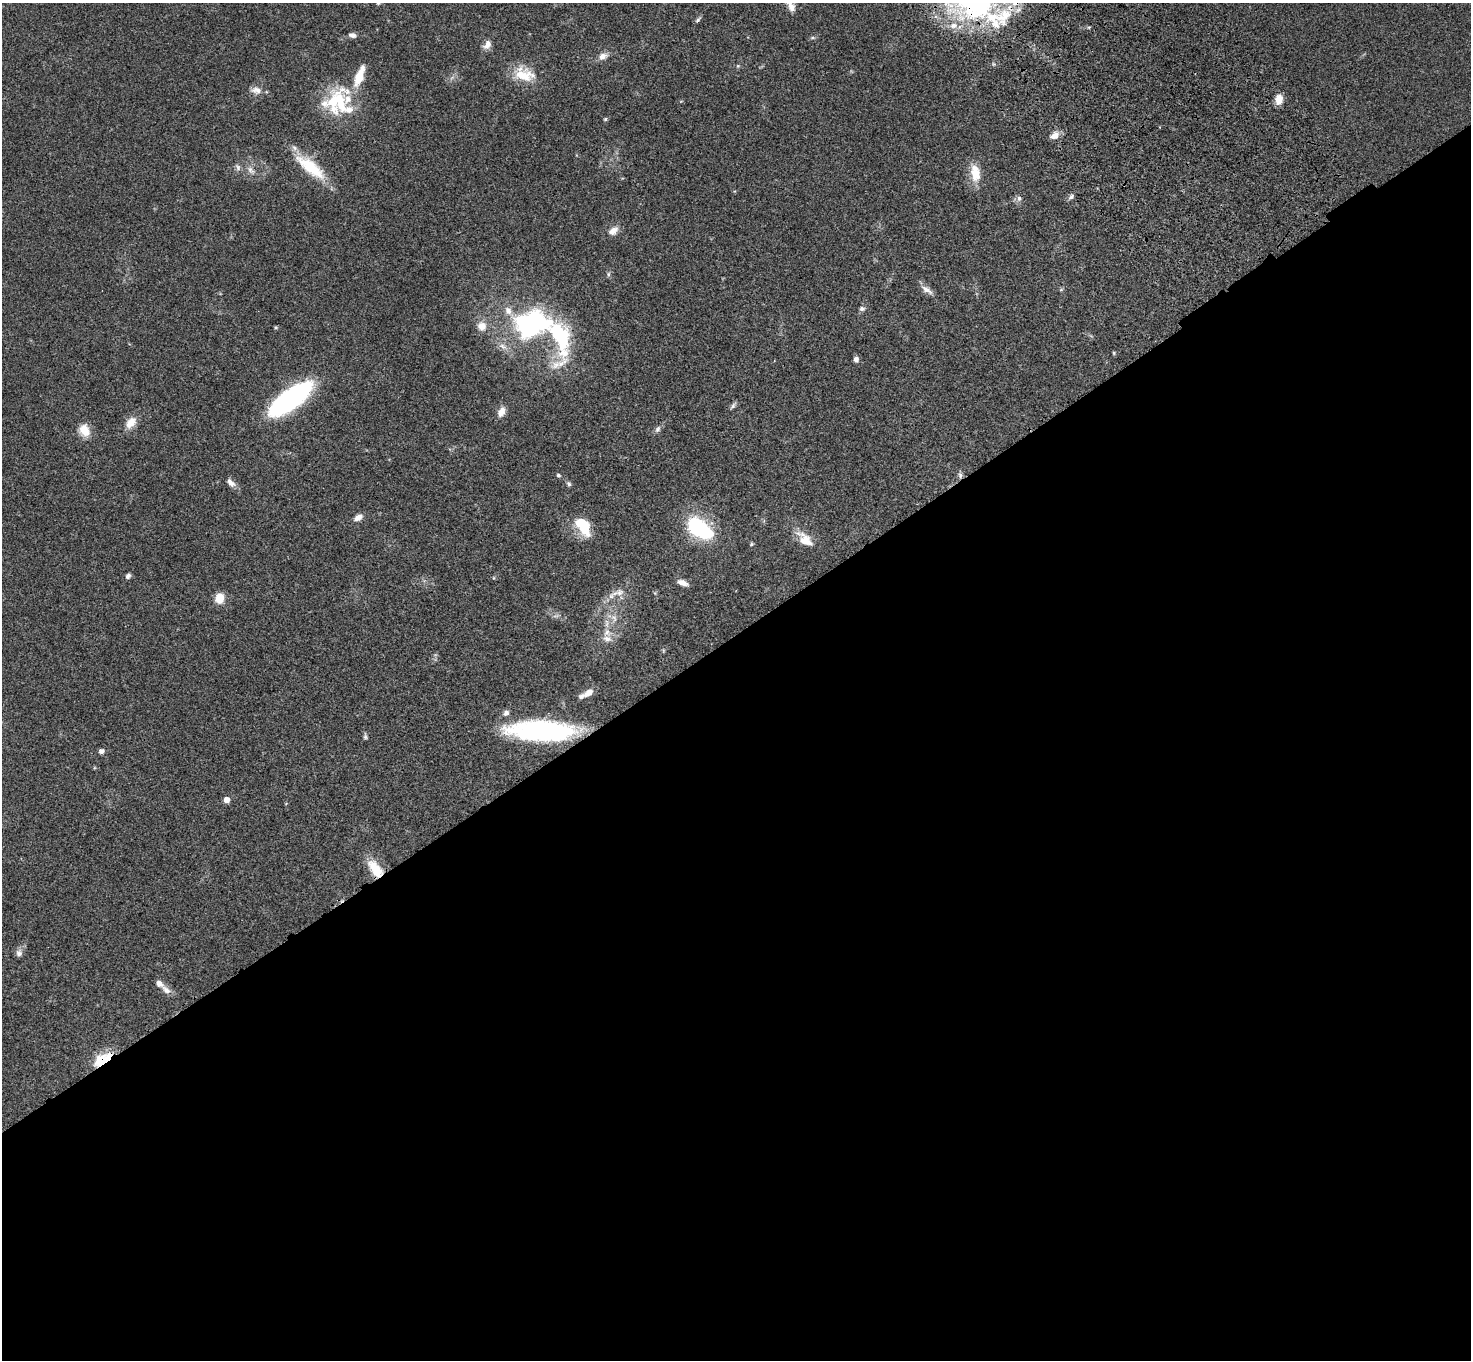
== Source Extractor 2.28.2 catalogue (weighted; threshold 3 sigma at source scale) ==
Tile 15 of 4 x 4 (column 3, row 4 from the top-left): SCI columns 3042-4510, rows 378-1735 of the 6081 x 6045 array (HDU 1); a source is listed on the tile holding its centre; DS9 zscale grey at full resolution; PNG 1473 x 1362 px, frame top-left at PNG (2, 3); no overlay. Shown black and unused: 54% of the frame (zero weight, under 3 of 4 exposures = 6% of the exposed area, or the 3 px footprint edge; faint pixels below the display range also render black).
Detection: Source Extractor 2.28.2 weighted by HDU 2 'WHT'; one run over the whole footprint, this tile lists its part. Background 0.0477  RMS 0.0052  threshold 0.0235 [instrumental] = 3 sigma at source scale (4.5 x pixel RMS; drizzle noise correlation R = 1.50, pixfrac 1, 0.05/0.05 arcsec/px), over >= 5 px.
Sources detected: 78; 1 too faint to see at this stretch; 2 inside a brighter object's white glare — not listed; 13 inside a brighter listed object's ellipse — not listed separately; the other 62 listed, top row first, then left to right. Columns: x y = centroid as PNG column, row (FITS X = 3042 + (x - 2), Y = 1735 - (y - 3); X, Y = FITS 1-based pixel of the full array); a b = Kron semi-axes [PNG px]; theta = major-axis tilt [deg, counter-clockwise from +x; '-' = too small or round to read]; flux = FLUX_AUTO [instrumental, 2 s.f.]
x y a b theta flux
378 3 6 5 - 0.87
790 5 19 8 -67 4.9
998 18 46 28 18 35
698 19 10 4 45 1
953 25 11 9 6 4.4
1089 27 5 3 - 0.55
352 35 10 6 -14 1.9
812 38 7 4 0 0.81
487 44 13 8 58 3.4
603 56 12 8 26 3.4
524 74 29 18 -16 14
256 90 15 10 -9 3.6
336 99 45 22 46 29
1279 99 11 8 86 5.4
605 119 5 5 - 0.68
1054 136 11 8 30 3.9
238 167 11 6 -63 1.7
310 167 42 14 -39 22
251 170 13 8 -50 2.9
975 173 24 12 -81 9.7
1071 197 9 6 39 1.5
1019 198 8 6 -90 1.7
613 231 14 10 38 3.9
608 274 7 4 89 0.9
927 290 18 7 -34 3.3
1061 290 6 4 2 0.66
862 309 7 6 - 1.6
276 327 6 4 0 0.6
559 335 118 49 -32 94
1114 353 5 4 - 0.53
856 359 6 6 - 2
290 399 45 16 37 96
733 405 12 4 52 1.2
501 412 14 8 60 3.7
131 422 17 11 48 6
658 429 10 6 53 1.6
84 430 16 13 -67 7
558 475 5 5 - 0.85
960 475 9 5 -81 1.4
231 483 14 8 -43 2.9
569 484 6 5 - 1.1
358 518 10 6 29 3.3
580 522 14 11 -62 14
699 528 25 14 -37 49
805 539 26 13 -43 8.7
751 544 5 4 - 0.65
128 576 7 5 54 1.4
682 583 13 6 -21 3.3
619 593 12 10 17 3.7
219 598 10 8 77 8.2
614 618 13 8 -77 3.9
607 633 13 11 -46 4.9
589 692 13 8 34 3.8
506 713 9 7 44 2
542 731 65 19 -2 90
365 736 8 5 -82 0.98
101 751 5 5 - 2.3
227 800 5 5 - 5
375 869 24 12 -53 12
19 953 10 8 82 2.1
166 990 15 8 -38 3.2
103 1059 25 11 31 16
Overlapping masked pixels (flux is a lower limit): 5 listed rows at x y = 998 18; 960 475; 542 731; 375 869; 103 1059
Isophote crosses this tile's border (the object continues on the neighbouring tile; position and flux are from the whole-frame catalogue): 2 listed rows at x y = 378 3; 790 5